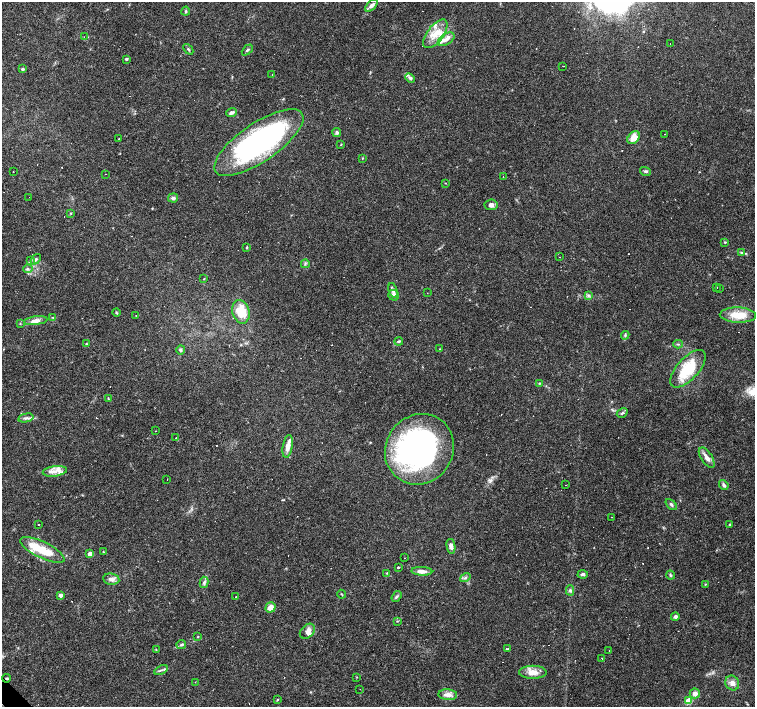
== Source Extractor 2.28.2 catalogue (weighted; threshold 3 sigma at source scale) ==
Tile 7 of 4 x 4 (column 3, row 2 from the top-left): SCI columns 3010-4514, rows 2967-4376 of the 6018 x 6000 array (HDU 1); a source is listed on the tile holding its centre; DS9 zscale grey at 2 x 2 block average (1 PNG px = mean of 2 x 2 image px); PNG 757 x 709 px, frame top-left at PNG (2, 2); each listed source drawn as its Kron ellipse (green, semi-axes under 4 px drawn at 4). Shown black and unused: <1% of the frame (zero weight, under 3 of 4 exposures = <1% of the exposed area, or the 3 px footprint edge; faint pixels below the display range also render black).
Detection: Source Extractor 2.28.2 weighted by HDU 2 'WHT'; one run over the whole footprint, this tile lists its part. Background 0.105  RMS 0.0053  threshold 0.0237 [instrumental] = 3 sigma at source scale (4.5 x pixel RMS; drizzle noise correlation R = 1.50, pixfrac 1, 0.0396/0.0396 arcsec/px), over >= 5 px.
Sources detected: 177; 1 inside a brighter object's white glare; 46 cosmic-ray / hot-pixel residue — neither listed nor drawn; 1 coinciding with a brighter row at this scale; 13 inside a brighter listed object's ellipse — not listed separately; the other 116 listed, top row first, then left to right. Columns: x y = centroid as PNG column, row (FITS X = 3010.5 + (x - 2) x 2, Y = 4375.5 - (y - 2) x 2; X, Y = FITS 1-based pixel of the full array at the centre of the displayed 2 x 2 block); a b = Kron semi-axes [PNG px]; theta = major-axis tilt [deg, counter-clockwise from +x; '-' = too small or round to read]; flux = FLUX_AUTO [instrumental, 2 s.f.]
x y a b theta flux
371 5 8 4 43 5.1
186 11 4 3 - 1.5
435 34 17 8 54 20
84 37 2 2 - 0.42
446 39 9 5 32 6.8
670 44 2 2 - 0.54
188 49 6 3 -49 1.6
247 50 6 3 44 1.9
126 59 4 3 - 1.4
563 66 2 2 - 0.46
22 69 4 3 - 2
272 74 2 2 - 0.41
410 78 5 4 - 3.2
231 112 5 4 - 4.1
337 132 5 4 - 2.5
664 134 2 2 - 0.36
634 138 7 5 48 15
119 139 2 2 - 0.69
259 143 52 19 34 310
341 145 3 2 - 0.74
363 158 3 2 - 0.73
646 171 5 3 - 2.3
13 172 2 2 - 0.51
105 174 2 2 - 0.47
503 177 2 2 - 0.91
445 183 3 2 - 0.56
29 197 2 2 - 0.87
173 198 5 4 - 2.7
491 205 6 5 - 5.3
71 213 3 2 - 0.64
725 242 3 3 - 1.1
247 247 3 2 - 1.2
741 252 3 2 - 1.2
559 257 2 2 - 0.53
36 259 6 4 49 2.7
30 261 3 2 - 1.1
305 264 4 2 - 1.4
28 269 5 3 - 2
204 279 3 2 - 0.66
717 287 2 2 - 0.74
719 289 2 2 - 0.49
393 290 8 4 -75 3.5
427 293 2 2 - 0.4
394 295 5 5 - 6
588 295 3 3 - 1.6
116 312 4 2 - 0.95
241 312 12 8 -76 31
738 315 18 7 -3 25
136 316 2 2 - 2
53 317 3 2 - 0.8
36 321 12 4 7 7.5
20 323 3 2 - 0.92
625 335 4 3 - 1.4
399 341 4 3 - 2
86 344 4 3 - 1.1
678 344 5 2 - 1.3
440 349 2 2 - 0.55
181 350 4 4 - 2.2
688 369 23 11 48 49
539 383 3 3 - 0.98
108 398 3 2 - 0.81
622 413 6 3 30 2.3
26 418 8 3 13 3.3
155 431 2 2 - 0.67
176 437 2 2 - 0.82
288 446 11 5 80 9.2
419 449 36 33 52 350
707 458 12 5 -56 7.8
55 471 12 5 7 9.8
167 480 2 2 - 0.44
565 485 2 2 - 1.4
724 485 5 4 - 3.1
671 504 6 3 -46 2.5
611 517 2 2 - 0.48
39 524 2 2 - 1.3
729 524 3 2 - 1
451 546 7 4 -79 5.3
42 550 24 8 -26 38
103 552 2 2 - 0.6
90 554 3 3 - 13
404 558 2 2 - 0.41
398 567 2 2 - 84
422 571 10 4 -3 7.2
387 573 3 2 - 0.82
583 574 5 3 - 3
671 575 4 3 - 1.6
465 577 5 3 - 2
111 579 8 5 -8 6.2
204 582 6 4 77 3.5
705 584 3 2 - 0.84
570 590 5 4 - 2.5
341 594 4 2 - 0.86
61 595 3 2 - 9
236 597 2 2 - 0.47
396 597 6 3 55 2.1
270 607 5 4 - 10
675 617 4 4 - 3.7
397 621 3 2 - 0.88
307 631 9 6 46 6.8
198 636 3 2 - 0.74
181 644 5 3 - 2.3
508 649 3 2 - 0.91
156 650 4 2 - 0.76
609 651 2 2 - 0.47
602 658 2 2 - 1.3
161 670 7 3 28 2.6
533 672 14 6 -1 13
357 677 3 2 - 0.67
7 678 4 2 - 1.2
195 682 2 2 - 7.4
732 683 8 6 -60 6.2
360 689 2 2 - 0.43
695 693 5 5 - 5.6
448 695 9 5 -5 8.2
278 699 3 2 - 0.77
688 701 3 3 - 34
Overlapping masked pixels (flux is a lower limit): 1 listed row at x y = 7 678
Diffuse or blended objects may show on this block-average render without a row.